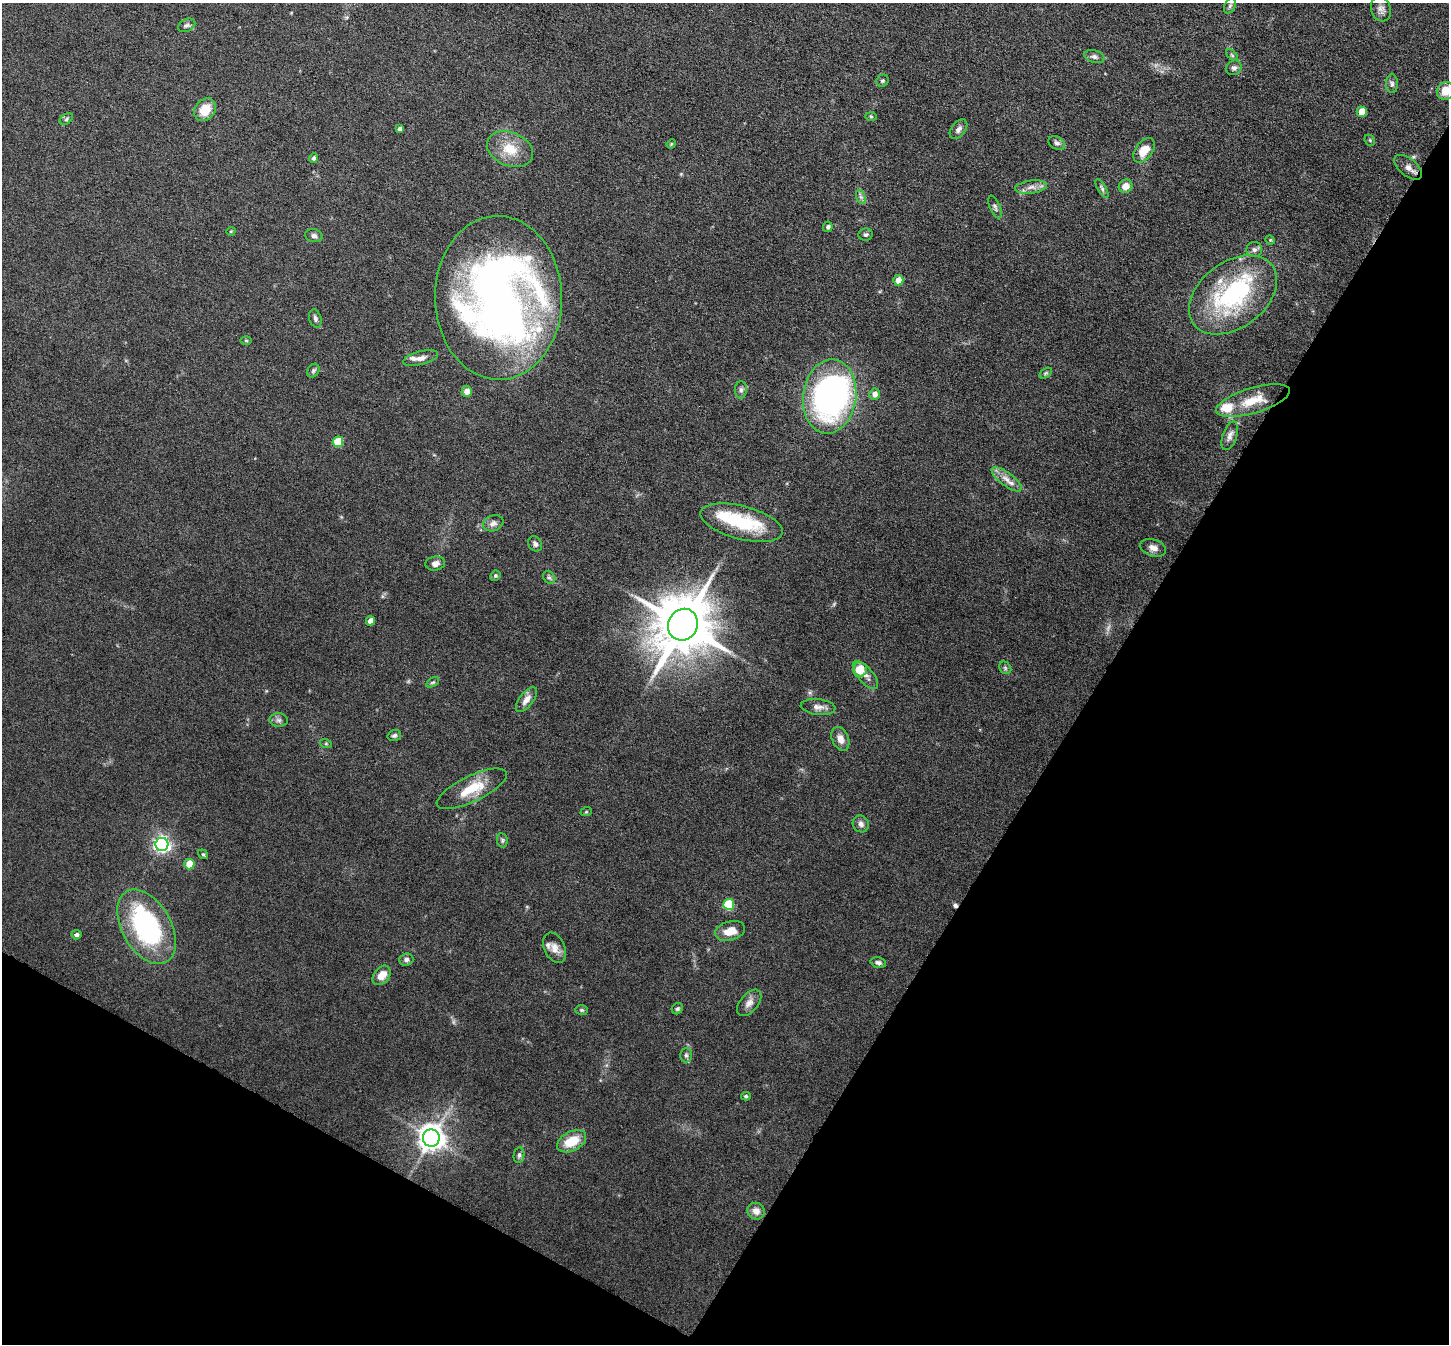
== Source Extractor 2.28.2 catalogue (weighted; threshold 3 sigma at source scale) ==
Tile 15 of 4 x 4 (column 3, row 4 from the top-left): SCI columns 2896-4342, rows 148-1489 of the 5791 x 5800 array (HDU 1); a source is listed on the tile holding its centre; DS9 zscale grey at full resolution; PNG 1451 x 1346 px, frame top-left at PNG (2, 3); each listed source drawn as its Kron ellipse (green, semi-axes under 4 px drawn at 4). Shown black and unused: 31% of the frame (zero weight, under 6 of 12 exposures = <1% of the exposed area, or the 3 px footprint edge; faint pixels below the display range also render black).
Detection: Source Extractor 2.28.2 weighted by HDU 2 'WHT'; one run over the whole footprint, this tile lists its part. Background 0.102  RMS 0.0046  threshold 0.0189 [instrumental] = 3 sigma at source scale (4.09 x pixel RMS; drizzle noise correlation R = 1.36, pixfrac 0.8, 0.05/0.05 arcsec/px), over >= 5 px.
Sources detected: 102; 3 inside a brighter object's white glare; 1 cosmic-ray / hot-pixel residue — neither listed nor drawn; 6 inside a brighter listed object's ellipse — not listed separately; the other 92 listed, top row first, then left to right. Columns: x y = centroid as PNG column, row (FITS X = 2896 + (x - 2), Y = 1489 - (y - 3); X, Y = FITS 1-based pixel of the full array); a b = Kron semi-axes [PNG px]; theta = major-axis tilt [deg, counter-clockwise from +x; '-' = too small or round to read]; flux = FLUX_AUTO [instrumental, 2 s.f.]
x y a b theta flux
1230 6 8 5 63 0.98
1381 9 13 9 -72 2.4
187 25 9 6 27 1.2
1232 55 7 4 -45 0.71
1094 56 10 6 -15 1.4
1234 68 8 7 - 1.4
882 81 6 5 - 0.78
1392 84 9 6 -89 1.2
1446 91 9 8 - 5.8
205 110 12 10 50 8.1
1362 112 5 5 - 9
871 116 6 4 -2 0.47
66 119 7 5 37 0.77
400 129 4 4 - 1.6
958 129 11 7 52 1.8
1370 140 6 5 - 0.54
1057 143 9 6 -29 1.2
671 144 5 3 - 0.43
510 149 24 16 -22 10
1144 150 14 8 53 6.7
314 158 5 4 - 1.4
1408 167 16 8 -39 2.9
1126 186 7 6 - 3.2
1031 187 16 6 7 2.8
1102 189 11 4 -60 0.9
861 197 7 4 -71 1
995 207 12 5 -67 1.2
828 227 5 4 - 0.84
231 231 4 3 - 0.35
866 234 7 6 - 1
314 236 9 6 -12 1.4
1270 240 5 4 - 0.48
1254 250 8 7 - 1.4
898 280 5 5 - 4.1
1233 295 49 33 37 58
498 298 82 63 -89 310
315 319 9 6 -73 1.3
246 340 6 4 -1 0.5
420 358 18 6 14 2.7
313 371 7 5 59 0.92
1046 373 7 4 35 0.71
741 390 9 6 90 1.3
467 391 5 5 - 3.6
875 394 6 5 - 2.8
830 397 37 26 82 150
1253 401 38 12 17 11
1230 436 15 7 71 2.2
338 442 5 5 - 14
1007 479 18 6 -37 3.6
493 523 10 7 19 2
742 523 42 16 -15 27
535 544 8 6 -58 1.4
1153 548 13 8 -18 2.8
435 563 10 7 10 2.4
495 576 5 5 - 0.8
549 578 7 5 -51 0.89
370 621 4 4 - 2.8
683 625 16 14 62 2900
1005 668 7 5 -47 0.85
860 669 7 7 - 8.4
865 675 17 7 -50 3.2
433 682 7 4 30 0.66
526 700 15 7 52 3.2
818 707 17 8 -6 2.9
279 720 9 7 -1 1.5
394 735 7 5 17 0.98
840 739 12 8 -68 3.4
326 744 6 4 -19 0.5
472 789 38 13 26 13
586 812 6 3 19 0.46
861 824 8 8 - 1.8
502 840 7 5 -79 0.82
162 844 6 6 - 130
203 854 5 4 - 0.6
189 864 5 5 - 11
729 904 5 5 - 25
147 927 41 24 -60 68
730 931 15 9 17 5.9
76 935 5 4 - 1.4
555 948 16 10 -66 3.7
406 960 7 6 - 1.4
878 963 8 5 -12 1.4
382 975 11 7 50 5.5
749 1003 15 9 50 3
677 1009 6 5 - 0.8
582 1010 6 5 - 0.76
686 1055 7 6 - 1.1
746 1096 5 4 - 0.64
431 1138 8 8 - 430
572 1141 15 9 27 10
519 1155 8 5 80 1
756 1211 9 8 - 3.2
Overlapping masked pixels (flux is a lower limit): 1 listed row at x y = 1408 167
Isophote crosses this tile's border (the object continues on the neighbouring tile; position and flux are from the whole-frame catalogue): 1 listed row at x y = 1446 91